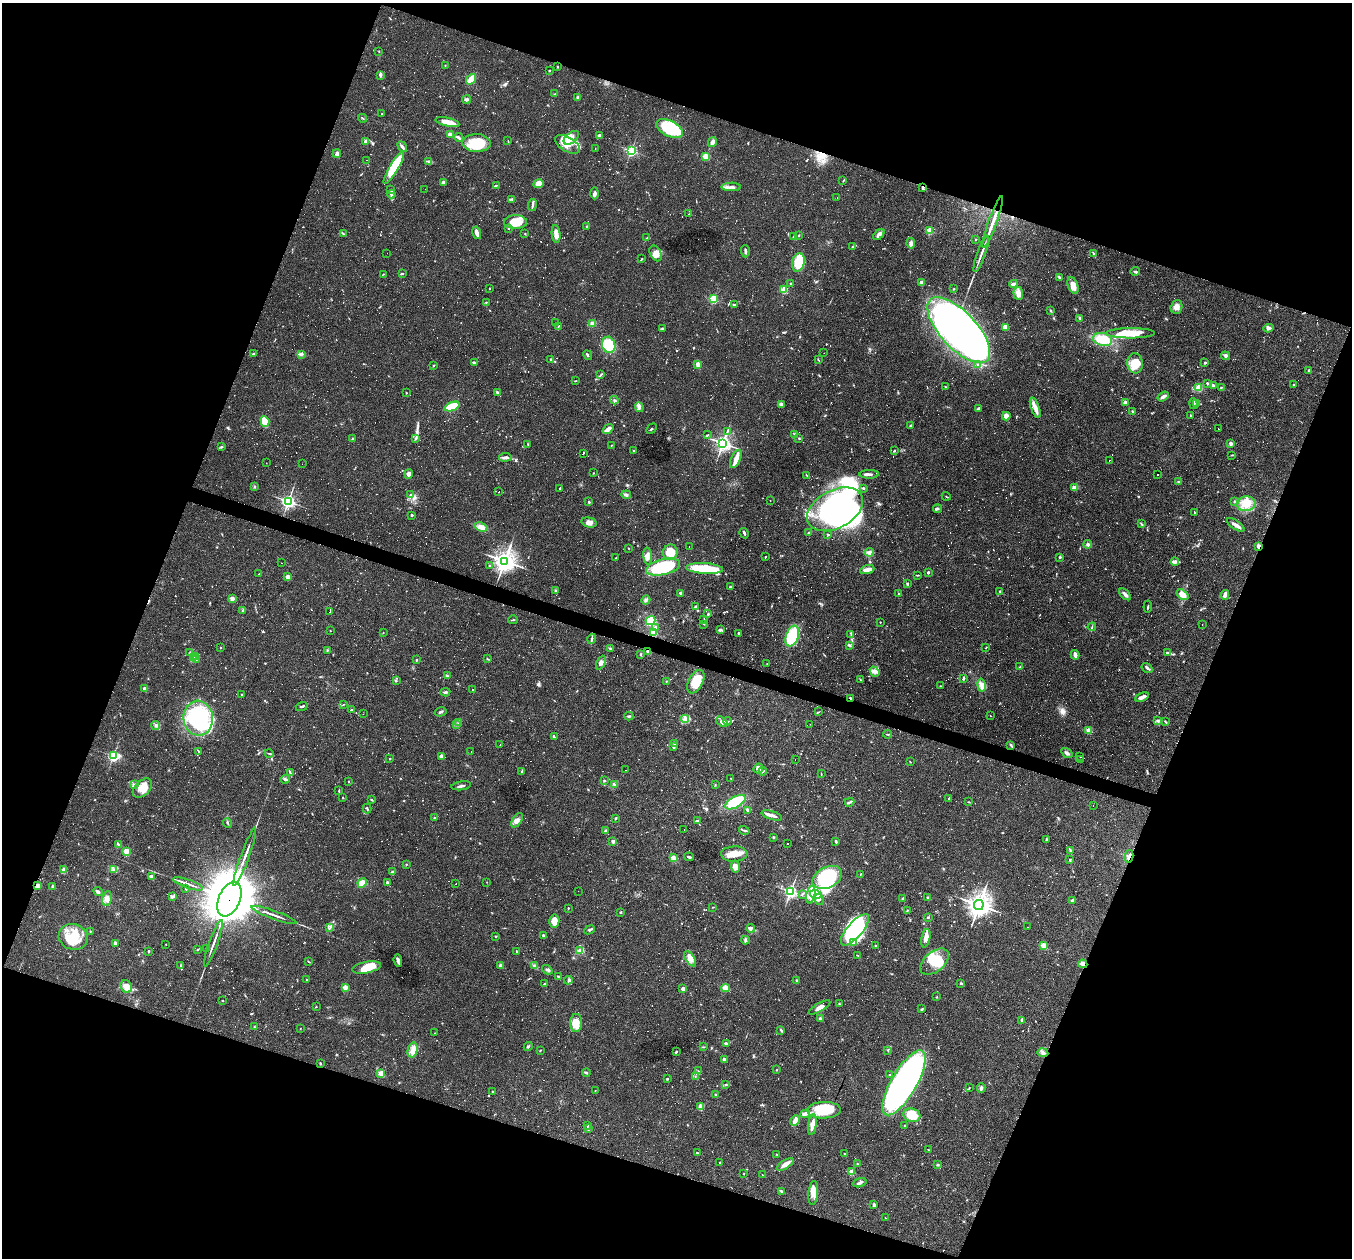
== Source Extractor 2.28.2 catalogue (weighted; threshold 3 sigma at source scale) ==
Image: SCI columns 1-5399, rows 262-5285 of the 5399 x 5416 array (HDU 1 of 3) = the unmasked area's bounding box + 8 px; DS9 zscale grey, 4 x 4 block average (1 PNG px = mean of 4 x 4 image px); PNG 1354 x 1260 px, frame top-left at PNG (2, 3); each listed source drawn as its Kron ellipse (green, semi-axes under 4 px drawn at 4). Shown black and unused: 40% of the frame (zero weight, under 2 of 3 exposures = <1% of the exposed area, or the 3 px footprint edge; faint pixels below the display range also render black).
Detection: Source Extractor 2.28.2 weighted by HDU 2 'WHT'. Background 0.0351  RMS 0.0048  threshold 0.0214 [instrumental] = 3 sigma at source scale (4.5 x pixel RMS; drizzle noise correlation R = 1.50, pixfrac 1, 0.05/0.05 arcsec/px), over >= 5 px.
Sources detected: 1562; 33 too faint to see at this stretch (4 x 4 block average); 11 inside a brighter object's white glare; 563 cosmic-ray / hot-pixel residue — neither listed nor drawn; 10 coinciding with a brighter row at this scale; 56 inside a brighter listed object's ellipse — not listed separately; of the other 889, all 500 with FLUX_AUTO >= 1.33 (the completeness limit of this list) listed and drawn (389 fainter detections not listed), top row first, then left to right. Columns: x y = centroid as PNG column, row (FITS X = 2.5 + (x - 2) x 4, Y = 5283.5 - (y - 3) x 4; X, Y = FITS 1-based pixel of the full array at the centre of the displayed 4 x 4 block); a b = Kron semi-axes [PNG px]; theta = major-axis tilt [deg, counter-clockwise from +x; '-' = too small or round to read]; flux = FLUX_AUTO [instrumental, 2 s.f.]
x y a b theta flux
379 51 2 2 - 1.3
445 65 2 2 - 1.4
557 67 2 2 - 2.1
549 70 2 2 - 2.3
381 75 4 3 - 6.2
471 79 6 3 54 39
555 94 2 2 - 1.4
578 98 3 2 - 8.1
466 99 4 3 - 5.3
382 114 2 2 - 2.1
363 118 4 2 - 3
448 122 12 3 -13 41
670 129 14 7 -26 160
450 134 2 2 - 14
599 135 3 2 - 4.3
459 138 4 3 - 5.2
571 138 9 5 38 19
366 141 4 3 - 6.5
508 141 3 2 - 1.5
712 142 5 3 - 8.3
476 143 14 9 -1 88
567 144 14 7 -31 35
402 147 6 2 -54 7.3
595 149 2 2 - 1.3
631 151 2 2 - 460
337 154 4 3 - 9.8
706 157 4 3 - 34
367 160 2 2 - 1.5
429 161 3 2 - 3.9
394 168 18 4 60 110
843 181 3 2 - 1.5
443 182 2 2 - 9.9
539 184 5 4 - 29
496 185 2 2 - 2
731 187 9 3 0 11
923 187 3 2 - 5.9
425 189 2 2 - 1.4
391 190 2 2 - 1.4
595 193 6 3 88 7.3
391 194 4 2 - 5.4
837 198 2 2 - 4.7
512 199 4 2 - 4.1
532 205 6 2 84 6.3
689 214 2 2 - 3.1
515 222 11 7 0 40
993 222 27 2 70 48
587 226 2 2 - 2.1
509 228 2 2 - 2.5
929 230 2 2 - 120
477 233 6 2 -76 18
525 233 2 2 - 1.8
343 234 3 2 - 1.3
556 234 9 3 -83 30
879 234 7 3 45 13
799 235 2 2 - 3.3
794 237 3 2 - 2.9
647 238 3 2 - 2.9
976 239 2 2 - 1.6
911 243 5 3 - 9.2
853 246 3 2 - 2.5
745 251 6 2 -87 5
387 253 2 2 - 2
656 253 8 5 -63 21
981 254 19 2 70 16
1093 254 4 2 - 3
642 259 3 2 - 1.6
798 262 9 6 78 78
1135 271 5 2 - 4.5
383 274 2 2 - 1.6
402 274 3 2 - 2.6
1059 277 4 2 - 3.5
922 282 4 3 - 9.5
791 284 2 2 - 2.4
1013 284 4 3 - 8.1
1073 286 8 5 -68 26
489 288 2 2 - 3.6
954 289 2 2 - 1.8
784 290 2 2 - 150
1018 293 6 5 - 15
713 299 2 2 - 270
486 302 3 2 - 1.7
734 304 3 2 - 3
1176 307 7 5 72 17
1050 310 3 2 - 2.3
1080 318 3 2 - 3.5
555 323 2 2 - 48
593 324 2 2 - 25
558 326 3 2 - 1.9
1005 327 4 3 - 29
1268 328 5 4 - 8.1
662 329 4 2 - 2.6
959 330 42 18 -47 2200
1131 333 24 5 0 64
1103 339 9 6 -13 70
609 345 8 6 -66 97
824 353 2 2 - 1.6
253 354 3 2 - 3.3
301 354 2 2 - 2.5
588 355 5 2 - 3.5
1226 356 4 3 - 6.3
551 360 3 2 - 4
818 360 3 2 - 1.7
1205 362 2 2 - 4.3
474 363 3 2 - 3.4
1135 363 10 7 -83 56
698 364 2 2 - 71
434 365 2 2 - 2
977 365 2 2 - 2.3
1309 371 2 2 - 14
601 375 2 2 - 2.1
575 381 3 2 - 1.5
1207 383 3 2 - 2.9
1213 385 3 2 - 7.6
1294 385 3 3 - 4
946 387 2 2 - 1.5
1199 387 4 3 - 25
1221 387 2 2 - 3
497 392 3 2 - 2.6
406 393 2 2 - 1.8
1163 396 6 3 34 8.7
614 400 4 3 - 4.7
1125 403 3 2 - 12
1196 403 2 2 - 1.5
781 404 3 2 - 16
1193 404 5 3 - 5.8
452 407 8 3 22 110
639 407 5 3 - 6.3
979 408 3 2 - 6.7
1035 408 11 4 -71 18
1133 412 4 2 - 3.9
1190 415 3 2 - 2.5
1006 416 4 3 - 27
265 421 5 3 - 71
910 426 3 2 - 5.7
608 429 6 4 40 11
651 429 6 2 47 2.9
1218 429 2 2 - 110
727 431 2 2 - 2.3
708 434 2 2 - 1.4
795 434 3 2 - 2.4
416 438 2 2 - 2.4
799 438 2 2 - 3.1
353 439 4 2 - 2.7
723 443 3 3 - 1000
1231 443 2 2 - 9.8
528 445 2 2 - 1.8
611 445 2 2 - 1.7
222 446 3 3 - 3
634 451 2 2 - 1.6
894 451 3 2 - 2.4
583 453 3 2 - 130
1232 455 3 2 - 2.2
505 457 6 3 7 8.6
736 459 10 5 66 22
1109 460 2 2 - 1.7
266 463 2 2 - 1.7
302 464 2 2 - 1.7
593 473 2 2 - 3.3
409 474 5 3 - 8.8
869 474 10 2 1 7.9
1158 474 2 2 - 1.8
806 475 3 2 - 1.6
1178 482 3 2 - 2.3
254 486 2 2 - 3.6
1075 487 3 3 - 15
864 488 3 2 - 3.6
560 489 3 2 - 160
499 492 2 2 - 39
410 495 2 2 - 1.4
626 495 4 3 - 5.9
946 496 4 2 - 2
770 500 2 2 - 1.7
288 501 2 2 - 820
589 502 2 2 - 11
1234 502 3 2 - 2.1
1246 504 9 7 3 46
835 509 30 19 28 830
938 509 4 3 - 4.8
1194 512 2 2 - 56
412 515 2 2 - 14
589 522 8 4 -13 15
1141 524 4 2 - 2.6
1236 525 10 3 -33 16
481 527 7 3 -19 19
744 533 5 2 - 4.8
808 533 3 2 - 2.7
828 534 3 2 - 1.9
1088 544 4 4 - 6.1
689 546 2 2 - 3.8
1259 546 3 2 - 16
628 548 2 2 - 1.3
670 552 8 7 - 47
870 552 4 3 - 6.3
648 556 8 4 -85 16
765 557 2 2 - 170
1060 557 3 2 - 3.2
616 558 2 2 - 2.2
504 561 4 4 - 2200
1175 562 4 4 - 8
282 563 2 2 - 1.7
489 566 2 2 - 1.8
663 567 17 8 13 180
704 568 18 5 -4 140
867 569 7 3 19 15
928 572 2 2 - 17
259 574 2 2 - 1.6
918 575 3 2 - 1.7
288 577 4 3 - 11
907 584 3 2 - 2.8
730 587 4 2 - 2.7
556 590 3 2 - 2.1
1000 591 3 2 - 2
680 593 2 2 - 10
899 594 2 2 - 1.4
1125 594 7 3 -47 10
1182 595 6 4 -36 23
1225 595 5 2 - 15
232 598 2 2 - 48
646 600 5 3 - 5.9
696 607 3 2 - 6.5
1148 607 6 2 83 2.9
243 610 3 2 - 3.7
330 611 3 2 - 97
708 614 3 2 - 3.2
704 619 3 2 - 2
513 620 5 2 - 2.2
651 620 5 4 - 100
880 622 2 2 - 1.5
704 624 2 2 - 1.5
1202 624 2 2 - 2
656 627 4 2 - 4.8
1092 627 4 2 - 3.2
721 629 4 3 - 4.7
330 631 2 2 - 2.8
383 632 2 2 - 2
653 633 4 3 - 22
738 633 3 2 - 2.6
851 635 4 2 - 2.4
792 636 11 6 69 150
592 639 5 2 - 3.7
849 645 3 2 - 5.4
220 648 2 2 - 2
986 648 2 2 - 1.5
611 649 3 2 - 2.7
327 650 3 2 - 2.1
648 651 3 2 - 3
190 652 3 2 - 2.6
1167 653 4 3 - 3.7
640 654 3 2 - 2.3
1075 655 5 3 - 12
196 656 2 2 - 1.5
193 657 3 2 - 3.9
196 659 3 2 - 2.8
487 659 3 2 - 1.9
416 660 2 2 - 6.9
601 663 7 3 63 9.3
767 664 2 2 - 1.4
1020 667 2 2 - 1.5
1147 668 6 2 -32 5.2
875 672 5 4 - 10
447 676 2 2 - 2.7
963 678 3 2 - 5.3
860 680 3 2 - 2.3
396 681 2 2 - 2.4
666 681 2 2 - 1.5
696 682 13 7 63 69
981 685 6 4 -79 21
940 686 2 2 - 1.7
144 688 2 2 - 7
473 689 2 2 - 16
445 692 5 2 - 5.7
241 695 2 2 - 1.5
1142 697 7 2 22 15
850 698 2 2 - 3.9
343 705 2 2 - 1.6
302 706 6 2 17 4.5
351 710 2 2 - 11
440 712 6 2 14 5.2
818 712 2 2 - 1.5
363 714 2 2 - 1.8
990 715 2 2 - 1.5
629 716 4 2 - 3.7
198 718 17 15 -85 250
685 719 4 3 - 7
727 721 4 2 - 4.4
1158 721 3 2 - 3.7
722 722 6 4 -42 8.9
1166 722 3 2 - 3
459 723 3 2 - 2.4
810 724 2 2 - 1.4
457 725 3 2 - 2.8
156 726 4 3 - 6.8
1089 730 2 2 - 87
887 734 4 2 - 2.7
554 737 3 2 - 2.4
500 744 2 2 - 51
675 744 4 3 - 4.3
1011 745 4 2 - 3.9
674 747 3 3 - 4.7
199 751 4 2 - 3
471 751 2 2 - 6.6
1067 753 6 3 -33 7.6
269 754 4 2 - 3
113 756 2 2 - 470
441 756 3 2 - 10
1080 756 2 2 - 2
390 759 2 2 - 4.5
1081 759 2 2 - 1.8
795 760 2 2 - 1.6
910 762 3 2 - 1.5
758 769 5 4 - 13
625 770 2 2 - 1.6
763 771 4 2 - 2.1
522 772 3 2 - 3.5
290 773 4 2 - 3.3
821 774 3 2 - 1.7
731 778 2 2 - 1.7
285 779 4 2 - 4.3
349 781 2 2 - 1.8
604 781 3 2 - 2.4
134 784 3 2 - 2.3
614 784 4 2 - 4.2
715 785 3 2 - 1.8
461 786 10 2 9 5.8
142 788 11 7 45 39
339 791 3 2 - 2.2
343 797 2 2 - 1.8
949 798 2 2 - 68
372 800 3 2 - 3.1
735 802 11 5 30 110
850 802 5 2 - 4.4
969 802 2 2 - 1.7
1093 806 2 2 - 7.7
367 809 5 2 - 3
748 810 3 2 - 7.8
772 815 10 3 -17 13
434 818 2 2 - 2.9
615 818 3 2 - 3.6
517 820 8 4 56 14
697 821 3 2 - 2.3
228 823 5 2 - 3.4
684 829 2 2 - 6.1
606 830 3 3 - 3.7
744 830 5 2 - 4.1
773 837 3 2 - 2.5
1046 840 4 2 - 3.9
836 841 3 2 - 4.2
613 842 4 3 - 4.8
118 844 4 3 - 3.8
788 844 2 2 - 2.7
126 851 2 2 - 130
1071 851 3 2 - 4.2
734 854 13 7 2 34
1129 856 6 3 76 8.9
245 857 31 2 70 20
689 857 5 2 - 4.6
673 858 2 2 - 88
1070 860 4 2 - 1.7
406 864 2 2 - 2.2
735 866 6 4 -79 17
64 869 4 3 - 5.6
113 869 4 2 - 4.4
393 872 4 2 - 4.2
861 874 3 2 - 1.5
151 876 4 2 - 7.9
827 877 16 10 27 190
388 882 3 2 - 3.2
487 882 2 2 - 1.6
362 883 5 4 - 23
188 884 15 2 -19 12
456 884 2 2 - 6
37 886 3 3 - 18
52 886 3 2 - 3
186 889 2 2 - 1.4
578 891 2 2 - 7.2
790 891 2 2 - 670
98 892 5 2 - 6
802 894 3 2 - 2.6
816 894 6 4 -15 12
811 895 9 3 77 16
173 897 3 2 - 2.3
928 897 2 2 - 1.8
107 898 7 4 79 13
229 899 18 11 66 19000
819 899 6 3 -80 5
903 899 3 2 - 4
1073 901 2 2 - 39
979 905 5 5 - 2000
713 907 3 2 - 1.6
568 908 2 2 - 1.6
907 910 3 2 - 1.8
621 913 2 2 - 2.9
274 915 24 2 -20 14
928 917 3 2 - 2.5
554 921 6 5 - 29
1027 927 2 2 - 2.4
329 928 2 2 - 1.4
751 928 4 3 - 6.7
589 930 6 2 23 6.6
855 930 20 7 49 380
90 931 2 2 - 1.9
543 935 3 2 - 6.8
496 936 2 2 - 2.4
73 937 15 12 -15 69
926 938 9 4 77 19
745 940 4 2 - 5.7
854 942 3 2 - 4
115 943 3 2 - 7.4
213 943 24 2 70 16
166 944 2 2 - 1.5
876 945 2 2 - 1.3
1043 946 2 2 - 130
207 948 3 2 - 1.9
197 950 2 2 - 2.2
149 951 2 2 - 9.1
517 951 2 2 - 3
580 951 2 2 - 13
858 956 3 2 - 1.4
690 959 8 4 -59 17
398 961 6 3 -84 7.8
309 962 2 2 - 1.4
935 962 16 10 39 83
1083 964 4 3 - 6.7
181 965 3 2 - 2.7
501 966 3 3 - 10
534 966 3 2 - 3.2
367 967 14 5 11 49
547 970 6 2 -35 5.4
559 977 3 2 - 4.7
306 980 3 2 - 1.9
568 980 4 3 - 5.9
797 980 2 2 - 13
961 983 2 2 - 4.1
544 984 2 2 - 2.9
126 986 7 5 -65 17
345 987 2 2 - 85
725 988 4 3 - 22
683 989 2 2 - 13
937 997 2 2 - 1.4
223 1000 3 2 - 1.7
839 1004 3 2 - 2.1
316 1007 2 2 - 1.9
819 1007 12 3 30 16
922 1009 3 2 - 2.9
820 1018 2 2 - 4.2
1021 1020 3 2 - 3.9
576 1023 9 6 86 33
254 1027 2 2 - 3.3
300 1029 2 2 - 1.3
781 1030 4 2 - 3
434 1033 2 2 - 1.5
727 1043 4 3 - 3.8
528 1046 4 2 - 3.7
703 1047 4 2 - 1.9
413 1050 7 4 76 17
540 1050 3 2 - 1.9
888 1050 2 2 - 1.8
676 1052 2 2 - 4.6
1043 1053 5 3 - 7.6
724 1060 3 2 - 8.7
320 1063 2 2 - 2
777 1070 2 2 - 1.7
698 1071 2 2 - 1.6
381 1073 2 2 - 100
586 1073 4 2 - 2.8
890 1074 3 2 - 2
695 1076 2 2 - 1.5
667 1079 3 2 - 3.8
904 1083 37 13 60 1000
726 1084 2 2 - 2.4
969 1088 2 2 - 1.7
981 1088 5 3 - 4.8
595 1090 2 2 - 1.7
493 1092 2 2 - 1.7
716 1095 4 2 - 3.5
701 1107 4 3 - 23
824 1110 17 8 1 88
805 1114 5 3 - 12
912 1115 8 6 -16 50
795 1120 6 3 64 23
812 1125 10 3 82 22
587 1126 3 2 - 2.3
904 1126 3 2 - 2
588 1129 2 2 - 15
929 1150 3 2 - 1.6
697 1153 2 2 - 6.9
777 1154 2 2 - 1.5
845 1154 2 2 - 1.8
720 1163 3 2 - 1.7
857 1163 2 2 - 1.7
785 1164 9 3 32 18
937 1165 3 2 - 2.2
852 1172 2 2 - 87
744 1173 3 2 - 1.5
763 1175 3 2 - 1.4
859 1183 7 2 17 7.4
782 1191 4 2 - 6.3
813 1193 12 5 86 25
874 1205 3 2 - 6.2
885 1218 2 2 - 1.8
Overlapping masked pixels (flux is a lower limit): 9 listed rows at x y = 923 187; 993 222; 1259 546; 648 651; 850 698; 1129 856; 37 886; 229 899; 1083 964
Diffuse or blended objects may show on this block-average render without a row.